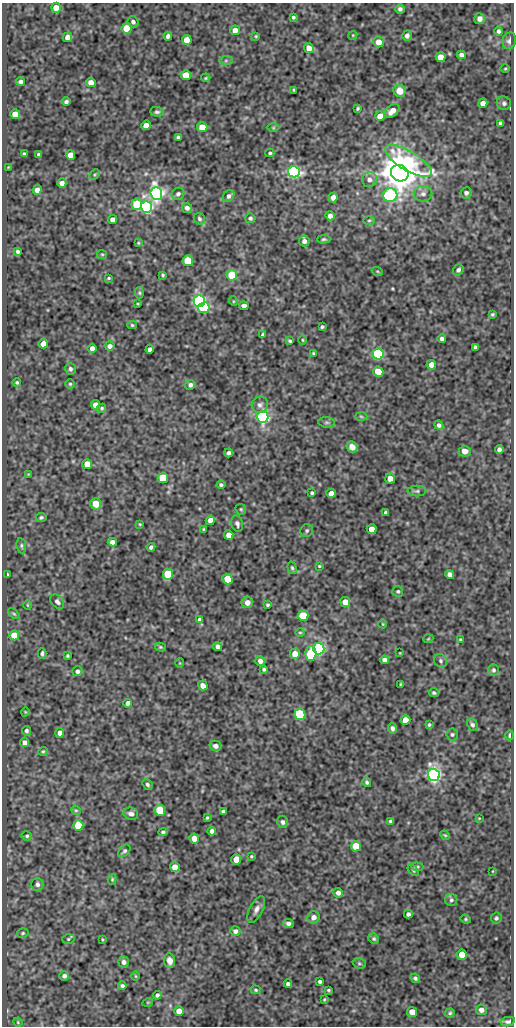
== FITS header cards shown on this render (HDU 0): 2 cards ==
NAXIS1  =                  512
NAXIS2  =                 1024

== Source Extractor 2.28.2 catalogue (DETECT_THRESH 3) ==
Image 512 x 1024 px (HDU 0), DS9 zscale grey, 1 PNG px = 1 image px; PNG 516 x 1028 px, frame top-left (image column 1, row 1024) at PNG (2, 3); each listed source drawn as its Kron ellipse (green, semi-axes under 4 px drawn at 4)
Background 74.2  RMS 0.49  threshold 1.48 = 3 sigma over >= 5 px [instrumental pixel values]
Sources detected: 250; all 250 listed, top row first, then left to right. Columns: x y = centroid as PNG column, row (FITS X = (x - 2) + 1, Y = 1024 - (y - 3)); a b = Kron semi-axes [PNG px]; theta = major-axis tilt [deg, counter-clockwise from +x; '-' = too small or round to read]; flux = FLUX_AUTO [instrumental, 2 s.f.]
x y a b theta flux
56 8 5 5 - 360
400 9 5 4 - 89
293 17 3 3 - 57
480 19 5 5 - 140
133 22 6 5 - 100
127 28 5 5 - 800
235 30 5 4 - 260
499 31 4 4 - 77
353 35 4 3 - 29
168 36 4 4 - 100
256 36 4 3 - 36
407 36 5 4 - 120
67 37 5 4 - 180
187 40 5 4 - 460
509 41 8 7 - 120
379 42 5 5 - 320
309 48 5 4 - 320
461 55 4 4 - 110
441 57 5 5 - 380
226 60 7 4 1 69
505 69 5 3 - 32
186 75 5 5 - 530
206 78 5 3 - 41
21 81 4 4 - 92
91 83 5 4 - 230
294 90 3 3 - 37
400 91 6 6 - 430
66 102 4 4 - 79
483 103 5 4 - 170
504 103 7 6 - 90
358 108 3 3 - 47
392 111 8 5 41 280
157 112 7 4 -3 74
15 114 5 5 - 350
380 116 5 5 - 510
500 123 4 3 - 71
146 125 5 4 - 250
202 127 5 5 - 570
273 128 6 4 0 40
178 137 4 3 - 66
270 153 4 3 - 47
24 154 3 3 - 45
39 155 4 3 - 64
70 155 5 5 - 290
408 161 26 9 -31 2900
8 167 3 3 - 22
294 172 6 5 - 9800
400 173 9 8 - 98000
95 175 6 4 45 50
369 179 7 7 - 140
62 183 4 4 - 180
37 190 5 4 - 180
156 193 6 6 - 13000
466 193 5 5 - 93
178 194 6 5 - 87
423 194 9 7 1 160
390 195 7 7 - 7400
229 196 6 5 - 100
333 197 5 4 - 180
137 204 6 5 - 1500
146 207 6 5 - 8000
187 208 5 5 - 130
330 216 4 4 - 140
250 218 5 5 - 65
113 219 5 4 - 150
199 219 6 5 - 71
369 220 5 3 - 40
324 239 6 4 1 53
304 241 5 5 - 150
138 243 4 3 - 30
18 251 4 3 - 74
102 254 5 4 - 39
188 261 5 5 - 1100
458 270 6 5 - 79
377 271 5 3 - 33
163 275 3 3 - 42
232 275 5 5 - 1900
108 278 3 2 - 37
139 293 6 4 -83 44
199 301 6 5 - 8700
233 301 5 3 - 28
138 304 4 2 - 26
244 306 5 4 - 120
204 308 6 5 - 2400
493 314 4 3 - 45
132 325 5 4 - 45
322 327 3 3 - 49
263 335 4 3 - 65
442 339 4 4 - 87
302 340 4 3 - 32
290 341 4 3 - 49
43 344 5 4 - 300
110 346 5 4 - 120
475 347 4 3 - 57
92 348 4 4 - 140
150 349 4 4 - 130
313 353 3 3 - 36
378 354 5 5 - 4800
431 365 5 4 - 270
70 369 6 5 - 88
378 372 5 5 - 660
17 382 4 4 - 46
70 384 4 4 - 44
190 385 5 4 - 95
95 405 5 4 - 260
260 405 8 8 - 120
102 408 5 4 - 49
361 416 6 4 -2 47
263 417 6 5 - 11000
326 422 8 5 -6 67
439 425 5 4 - 87
352 447 6 5 - 280
499 450 4 4 - 110
465 451 6 5 - 250
228 453 4 4 - 92
87 464 5 5 - 510
28 474 4 3 - 29
163 478 5 5 - 1700
390 478 5 4 - 300
221 485 4 4 - 63
417 491 9 5 0 76
312 493 3 3 - 49
331 493 4 4 - 220
96 504 5 5 - 600
241 509 6 5 - 47
386 513 4 4 - 90
41 517 5 4 - 62
210 520 5 4 - 220
140 524 4 3 - 31
237 524 8 5 -74 100
204 529 3 3 - 35
372 529 5 5 - 340
307 530 6 6 - 68
229 535 5 4 - 290
112 542 5 4 - 160
21 546 8 5 -82 65
151 547 4 4 - 84
319 566 3 3 - 33
292 568 6 4 -74 57
168 574 5 5 - 2100
450 574 5 4 - 120
7 575 4 2 - 51
227 579 5 5 - 760
398 591 5 5 - 58
57 602 8 5 -48 100
345 602 5 5 - 360
247 603 5 5 - 220
27 605 5 3 - 28
268 605 3 3 - 47
14 614 7 4 -40 49
303 616 5 5 - 1900
200 620 4 4 - 100
383 624 4 3 - 26
300 632 5 3 - 31
14 635 5 5 - 650
428 639 5 3 - 28
460 639 3 2 - 33
160 647 5 4 - 48
218 647 5 4 - 130
319 649 6 5 - 6900
42 653 5 3 - 68
400 653 3 2 - 19
295 654 5 5 - 330
311 654 7 5 89 2100
67 656 3 3 - 44
385 660 4 4 - 180
260 661 5 5 - 150
441 661 7 6 - 82
180 663 5 3 - 24
264 669 4 3 - 55
493 670 6 5 - 64
77 671 5 5 - 100
400 684 4 2 - 33
203 686 5 4 - 240
434 693 5 4 - 60
128 703 4 4 - 140
25 712 4 3 - 26
300 714 5 5 - 3800
405 720 5 5 - 440
429 725 4 3 - 44
472 725 6 5 - 73
392 728 5 4 - 100
27 731 5 4 - 72
59 733 5 4 - 130
452 734 6 6 - 68
510 735 5 3 - 87
25 742 5 4 - 170
215 746 6 5 - 130
43 751 4 4 - 41
434 775 6 6 - 16000
367 782 5 4 - 64
147 784 5 4 - 67
76 810 5 4 - 39
160 810 5 5 - 1500
223 811 4 3 - 72
131 814 7 6 - 140
207 818 3 3 - 40
479 818 3 2 - 22
391 821 4 4 - 75
283 822 6 5 - 93
78 825 5 5 - 1100
212 831 4 4 - 140
163 832 5 4 - 66
445 835 5 4 - 37
27 836 5 4 - 53
194 838 5 5 - 280
356 846 5 5 - 770
124 851 7 5 48 69
251 856 4 3 - 36
236 859 5 5 - 380
175 867 5 5 - 320
417 867 6 4 -5 47
413 870 7 3 -46 43
493 871 3 2 - 22
112 879 5 4 - 40
37 884 6 6 - 100
338 893 5 4 - 130
451 900 6 6 - 77
256 909 14 6 62 170
408 914 4 4 - 90
313 917 6 6 - 190
496 918 6 5 - 68
466 919 5 4 - 41
288 923 5 4 - 100
235 931 5 5 - 92
23 933 6 4 16 50
68 939 6 4 17 45
102 939 3 2 - 29
374 939 5 5 - 57
462 955 5 5 - 490
170 961 7 5 -82 200
124 962 6 5 - 100
359 963 7 5 -17 60
64 976 5 4 - 99
135 976 5 3 - 29
415 978 5 4 - 67
320 981 4 3 - 66
288 984 4 4 - 88
122 986 4 3 - 70
256 990 5 4 - 44
328 990 4 3 - 44
157 995 4 4 - 74
324 999 3 2 - 32
148 1002 5 3 - 26
481 1010 5 5 - 160
179 1011 5 5 - 320
412 1012 5 5 - 300
450 1013 4 4 - 46
18 1022 5 4 - 35
508 1022 7 4 12 73